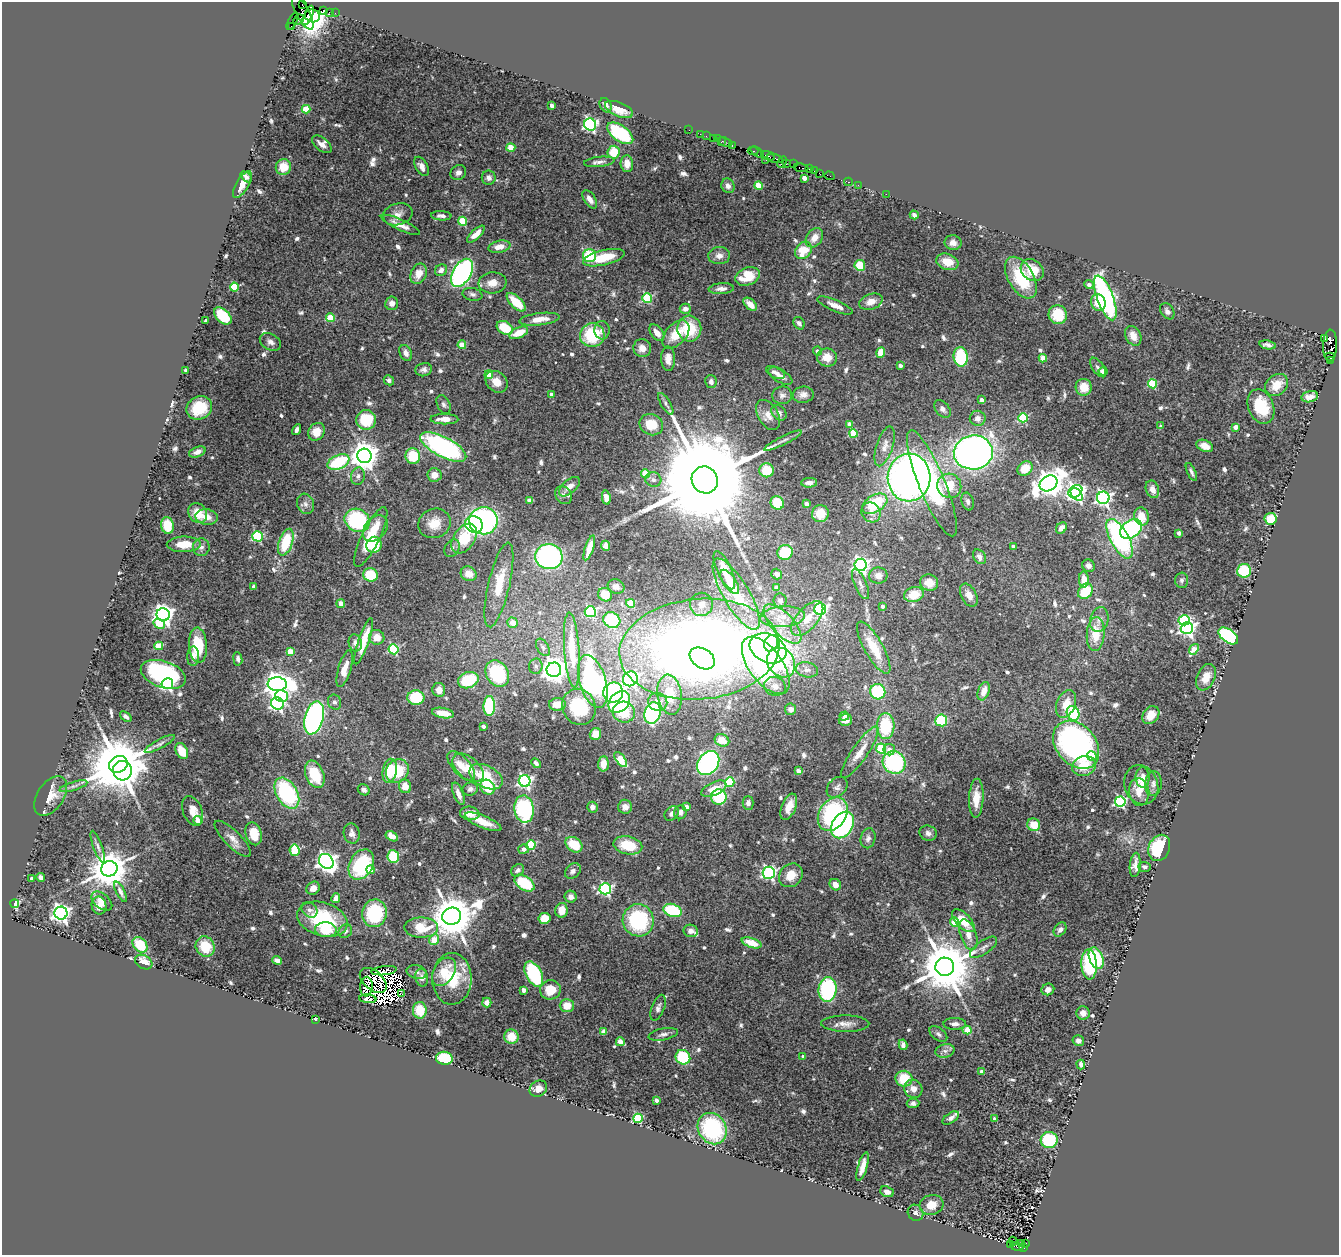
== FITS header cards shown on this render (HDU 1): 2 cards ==
NAXIS1  =                 1337
NAXIS2  =                 1253

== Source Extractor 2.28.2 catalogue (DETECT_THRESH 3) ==
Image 1337 x 1253 px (HDU 1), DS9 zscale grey, 1 PNG px = 1 image px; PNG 1341 x 1257 px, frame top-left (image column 1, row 1253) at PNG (2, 2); each listed source drawn as its Kron ellipse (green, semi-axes under 4 px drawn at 4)
Background 0.435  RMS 0.027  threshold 0.081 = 3 sigma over >= 5 px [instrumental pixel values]
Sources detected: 712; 7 with non-positive FLUX_AUTO (blend fragments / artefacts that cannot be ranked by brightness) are neither listed nor drawn; of the other 705, the 500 brightest by FLUX_AUTO listed and drawn (205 fainter detections omitted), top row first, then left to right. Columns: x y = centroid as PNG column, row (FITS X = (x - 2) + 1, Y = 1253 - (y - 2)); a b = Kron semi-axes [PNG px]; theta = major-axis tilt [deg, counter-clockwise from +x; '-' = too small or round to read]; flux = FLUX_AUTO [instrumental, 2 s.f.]
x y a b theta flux
302 5 3 2 - 74
324 10 4 3 - 47
329 12 3 3 - 13
303 13 19 6 -62 28
335 13 2 2 - 20
308 16 11 4 66 98
312 16 7 6 - 760
298 20 6 3 43 150
292 21 10 4 63 47
292 26 3 2 - 17
606 105 7 5 -60 11
552 106 4 4 - 13
306 109 4 4 - 65
619 109 15 7 -22 22
590 124 6 6 - 390
689 130 2 2 - 17
620 133 15 7 -36 150
700 134 2 2 - 10
706 136 2 2 - 17
713 138 2 2 - 27
717 139 2 2 - 19
722 141 3 2 - 24
725 142 7 2 -18 49
322 144 11 6 -39 10
732 146 3 2 - 19
511 147 4 4 - 44
753 151 5 2 - 33
614 152 6 6 - 46
757 152 7 4 -38 39
768 156 7 2 -18 120
775 158 8 3 -17 130
766 160 2 2 - 13
599 162 15 5 6 8.8
782 162 6 3 63 64
627 164 8 6 -86 16
786 164 3 3 - 31
793 164 2 2 - 24
422 166 10 6 -60 11
283 167 8 7 - 35
801 168 7 3 -7 34
809 169 2 2 - 12
815 171 3 2 - 43
458 172 8 7 - 7.8
819 173 3 2 - 16
829 176 5 2 - 34
246 177 7 4 -41 7.3
489 178 7 7 - 9.1
804 178 4 3 - 13
848 182 4 3 - 70
242 184 15 6 59 19
858 185 2 2 - 9
728 186 7 6 - 8.2
759 186 4 4 - 53
886 194 2 2 - 9.2
590 199 10 5 -56 12
398 214 15 11 14 15
914 215 5 4 - 7.1
441 216 10 4 -4 6.9
463 221 4 4 - 78
400 225 21 5 -25 17
476 234 11 4 43 17
814 238 10 7 53 18
953 243 8 7 - 11
499 247 11 6 12 18
803 250 9 7 48 47
590 256 6 6 - 100
719 256 11 8 3 12
604 258 21 7 14 58
947 262 11 8 -19 29
860 265 5 5 - 43
441 270 6 5 - 8.5
1032 270 12 10 -38 39
462 273 15 9 60 460
419 274 10 7 67 22
748 276 12 9 21 40
1021 278 23 12 -60 97
492 283 14 10 5 20
1089 285 4 4 - 9.3
234 287 4 4 - 83
721 289 12 5 4 9.4
472 294 10 6 -12 6
647 298 5 5 - 140
1105 298 24 8 -70 450
516 302 12 5 -44 54
871 302 12 7 20 18
1098 302 8 7 - 34
392 303 7 6 - 10
750 304 8 5 -42 17
835 305 19 5 -23 15
685 309 5 5 - 11
1167 311 9 6 -54 8
1058 315 9 9 - 57
223 316 10 6 -43 82
330 318 4 4 - 63
539 319 20 6 7 21
206 321 3 3 - 7.8
799 323 6 5 - 7.2
505 328 8 6 -30 53
689 329 13 12 - 72
602 330 9 7 -84 8.2
519 333 10 5 24 33
657 333 9 6 -53 15
592 335 12 12 - 95
676 335 17 10 47 38
1133 336 10 7 -61 18
1325 338 4 4 - 30
270 342 11 8 -29 9.2
462 345 4 4 - 37
1267 345 8 4 -11 6.6
1330 345 16 7 88 510
642 348 9 8 - 16
818 351 4 4 - 8.5
406 353 8 6 -63 9.5
881 353 5 4 - 50
827 357 10 9 - 24
961 357 9 7 -85 120
1330 357 5 3 - 49
1043 358 4 4 - 37
668 359 12 7 -88 14
1330 361 3 2 - 14
900 365 4 3 - 6.4
1098 367 11 5 -54 6.6
424 370 8 6 14 6.5
186 371 4 3 - 6.8
1103 371 4 4 - 19
775 372 10 5 -26 7.9
489 375 4 4 - 25
780 376 13 6 -30 9.9
389 380 5 5 - 5.5
496 382 12 9 -43 21
711 382 7 5 -78 6.1
1152 384 4 4 - 100
1277 385 12 10 41 30
1084 387 8 8 - 30
551 394 4 4 - 5.5
782 395 10 9 - 8.3
803 395 10 8 6 10
1310 397 8 5 15 11
982 400 3 3 - 9
444 404 10 6 -64 5.8
666 404 12 4 -58 5.4
1261 407 18 12 -68 67
199 408 13 11 32 52
942 409 10 6 -48 8.2
779 413 9 6 -47 8.1
768 415 16 10 -60 18
978 418 8 7 - 11
1023 418 5 4 - 110
444 419 14 5 0 17
366 420 10 9 - 69
849 424 4 4 - 20
651 425 12 10 -24 42
1161 426 4 4 - 5.9
1236 427 4 4 - 19
297 430 5 4 - 6.7
316 432 9 7 51 26
853 434 4 4 - 73
783 441 21 3 26 7.5
885 446 21 8 72 15
1205 446 8 5 -22 16
443 447 25 10 -28 310
197 452 8 5 21 7.8
973 452 19 17 7 1100
364 456 7 7 - 2800
413 456 8 7 - 55
338 462 12 7 24 120
1025 468 8 6 38 39
767 470 7 7 - 49
1191 472 9 3 -65 5.4
645 474 4 4 - 57
434 475 7 7 - 17
358 476 9 7 81 7.5
909 478 24 21 86 1000
653 480 8 7 - 7.5
705 480 14 13 - 78000
809 483 8 5 0 8
932 483 57 13 -68 220
1049 483 9 7 33 2600
949 486 12 12 - 35
569 487 13 6 41 13
1152 489 9 6 -70 15
1075 491 7 5 33 480
1077 494 7 5 -50 380
564 495 9 8 - 6.9
606 498 7 4 -79 16
1103 498 6 6 - 550
529 500 4 4 - 7.8
968 501 9 6 -74 6.1
777 503 7 6 - 48
305 504 10 8 -72 9
806 504 4 3 - 9.1
875 504 14 8 31 91
871 512 10 9 - 13
198 513 10 9 - 28
820 514 8 8 - 31
1141 516 9 7 -77 30
206 517 11 8 -8 17
1271 519 6 6 - 37
357 520 13 11 -31 160
483 521 14 13 - 470
434 523 16 14 22 35
474 524 9 8 - 180
167 525 8 6 -80 39
375 528 15 10 50 24
1061 528 6 5 - 10
1131 529 12 8 35 290
1179 533 4 4 - 5.7
258 536 5 5 - 160
371 537 33 9 64 66
464 539 16 10 55 90
1120 539 22 9 -62 260
286 542 14 6 71 82
184 544 17 7 1 31
374 545 8 7 - 66
606 546 5 4 - 7.2
201 547 8 8 - 7.9
1013 547 4 3 - 11
452 548 9 7 54 6.4
589 548 13 4 72 25
785 552 8 7 - 67
549 557 13 12 - 330
979 557 8 6 -56 8.7
860 565 6 6 - 640
1088 566 6 6 - 8.2
724 570 21 7 -66 39
1244 571 7 7 - 82
469 574 8 7 - 21
777 574 5 5 - 7
370 575 7 6 - 55
878 576 9 8 - 13
1084 579 8 5 -87 25
1182 580 7 6 - 5.4
730 582 14 6 -55 25
929 583 9 8 - 24
861 584 16 6 -67 9.4
499 585 43 10 77 53
254 586 4 3 - 7.5
616 586 8 7 - 11
776 588 4 4 - 7.9
1085 591 8 6 52 52
736 594 40 13 -59 110
914 594 10 7 15 41
605 595 7 6 - 37
969 595 12 7 -63 16
780 601 7 6 - 7.2
631 603 4 4 - 50
341 604 4 4 - 23
701 604 11 11 - 19
882 606 3 3 - 6.6
820 609 6 6 - 330
590 612 5 5 - 200
163 615 6 6 - 1200
782 617 22 10 4 32
807 619 21 10 49 32
1099 619 12 9 75 12
612 620 9 7 -27 98
1184 620 6 5 - 130
513 623 5 5 - 21
159 624 6 4 -32 52
783 624 25 11 -47 42
1187 628 6 5 - 620
1096 634 17 9 85 42
1228 636 11 6 -36 240
377 637 8 7 - 17
364 641 24 5 71 39
355 643 8 6 -79 8.7
771 643 8 6 67 170
198 645 17 9 -86 66
159 646 4 4 - 55
543 647 9 6 -60 5.7
768 648 19 14 -25 530
874 648 29 9 -61 51
394 649 5 5 - 150
699 649 80 50 5 2500
1194 649 6 4 51 43
572 650 37 7 -86 79
290 652 4 4 - 36
193 656 10 6 88 12
702 658 14 9 -33 230
238 659 7 4 -83 6.6
781 662 16 13 -54 280
766 665 33 16 -54 590
536 666 8 7 - 5.8
345 669 19 6 74 21
554 670 7 7 - 2000
807 670 11 7 -12 9.3
163 674 23 13 -18 260
497 674 14 11 -61 150
1206 677 14 9 65 26
630 679 7 7 - 460
468 680 10 8 19 99
593 682 27 13 -74 450
167 684 6 5 - 420
277 684 9 7 -2 2000
775 686 11 9 -20 12
439 690 7 6 - 15
984 691 9 5 70 17
878 692 8 7 - 110
613 693 10 9 - 270
670 695 20 12 -81 56
282 696 6 6 - 96
416 697 8 7 - 78
335 702 7 6 - 5.7
619 702 12 9 45 150
658 702 10 9 - 18
277 703 6 6 - 440
557 704 8 6 3 27
1066 704 14 9 68 28
489 706 10 6 88 120
579 707 18 16 -64 110
791 709 5 5 - 6.5
624 712 11 10 - 55
443 713 11 5 -10 22
652 713 11 8 73 230
1073 713 7 6 - 130
1151 715 10 7 50 23
126 716 6 4 -39 5.8
844 716 5 4 - 6.6
314 718 17 9 75 460
845 720 7 5 16 16
941 720 6 6 - 100
483 726 4 3 - 7.1
885 726 13 9 88 100
595 734 6 5 - 20
722 740 7 6 - 23
160 744 17 4 28 7.5
1076 745 27 19 -49 490
881 749 5 5 - 80
889 750 6 5 - 9.5
182 751 8 5 -63 31
860 752 31 8 55 32
1091 756 5 4 - 78
621 759 9 4 -55 54
894 762 12 11 - 200
536 763 6 4 -45 5.7
708 763 13 10 55 370
118 764 9 8 - 15000
603 764 8 5 88 21
461 766 18 8 -48 29
1084 766 12 10 15 37
468 768 18 10 -40 31
122 771 10 9 - 2000
390 771 12 7 79 40
397 771 12 10 54 68
798 771 4 4 - 14
315 774 14 9 -68 70
486 777 18 11 -28 72
1143 777 10 7 -89 11
525 781 6 6 - 450
730 782 4 4 - 110
1153 784 12 8 84 9.3
1141 785 20 16 -69 36
74 786 14 3 16 6.4
405 786 7 6 - 21
487 787 8 7 - 66
837 787 12 8 44 8
470 789 7 6 - 6
714 789 13 6 25 29
364 790 6 5 - 5.9
1139 792 13 10 -83 18
287 793 17 10 -59 180
458 794 12 5 -68 12
51 796 22 13 57 26
719 797 8 7 - 100
976 798 20 7 88 29
1120 802 5 5 - 260
748 803 7 5 -90 7.4
592 807 5 5 - 8.3
625 807 7 7 - 13
686 807 4 4 - 18
789 807 14 7 67 27
524 809 14 9 -81 180
193 811 16 9 -68 22
680 812 7 6 - 8.1
470 813 10 6 -7 20
672 813 8 6 46 8.4
833 814 18 13 57 190
198 820 4 4 - 19
483 822 19 6 -22 27
842 825 14 10 56 310
1034 825 6 6 - 29
352 833 10 8 -77 11
928 833 9 7 -23 7.4
254 834 12 8 -74 34
392 836 7 4 -30 16
868 838 10 7 78 7.9
233 839 24 8 -45 16
531 845 5 4 - 120
574 845 9 7 -39 45
628 845 14 9 -12 54
98 847 17 4 -70 7.6
1159 848 13 10 66 91
523 849 5 4 - 9.8
295 850 6 5 - 70
393 857 6 5 - 87
326 861 8 7 - 1000
361 864 16 11 62 130
1135 865 12 5 85 11
1145 867 6 5 - 5.3
109 869 8 7 - 5700
370 870 4 4 - 24
518 870 7 5 40 6.4
573 871 9 6 44 7.5
769 873 6 6 - 370
791 875 13 11 45 28
41 877 4 4 - 9
32 878 3 3 - 6.3
524 883 11 7 -32 80
835 885 6 5 - 15
313 888 7 6 - 13
605 889 6 5 - 300
120 892 11 4 -64 5.5
571 897 6 6 - 9.2
336 898 5 4 - 11
102 901 12 7 -39 12
15 904 4 4 - 140
99 906 9 7 -80 14
310 910 8 7 - 6.9
561 910 7 6 - 25
673 910 9 6 -20 110
61 913 6 6 - 950
375 913 14 12 78 120
452 916 9 8 - 8200
544 918 6 5 - 31
322 919 26 16 -17 130
638 920 16 15 - 160
963 921 14 7 -46 43
954 922 4 4 - 51
421 927 17 10 0 50
1060 929 8 5 55 7.8
326 930 11 7 -3 41
345 931 7 6 - 6.1
691 931 7 6 - 9
968 935 16 8 -70 20
434 940 5 4 - 32
752 943 10 5 -18 28
140 945 9 6 -49 63
205 946 10 9 - 44
983 947 16 6 36 9.7
1096 958 11 6 -69 78
277 960 5 4 - 7.8
144 962 9 6 -31 28
1089 964 15 7 -87 130
945 967 9 9 - 13000
384 971 13 4 6 5.4
417 972 10 6 -12 6.1
444 972 15 10 58 34
534 974 14 8 -62 120
422 978 9 6 -78 7.7
452 979 26 19 90 78
373 980 16 9 -41 7.7
366 987 10 6 86 5.3
828 989 12 9 84 180
1048 989 6 5 - 11
524 990 4 4 - 17
550 990 10 9 - 38
402 994 3 3 - 10
368 999 9 4 -6 10
487 1003 5 4 - 6.6
567 1005 7 6 - 27
658 1008 14 6 69 8
420 1010 8 7 - 43
1083 1013 7 6 - 11
315 1019 4 3 - 6.6
845 1024 24 8 0 17
955 1024 11 6 0 9.1
967 1030 4 4 - 35
604 1032 4 4 - 23
663 1034 15 6 11 8.5
938 1034 10 6 -37 5.8
511 1037 7 7 - 28
1078 1041 6 5 - 7.2
620 1042 4 4 - 33
903 1045 5 4 - 7.4
945 1051 9 6 13 7.8
803 1056 3 3 - 5.6
683 1057 7 7 - 98
444 1058 8 6 -7 91
1081 1064 5 4 - 7
981 1071 4 3 - 9.8
904 1079 8 8 - 57
538 1089 9 7 35 11
913 1089 9 8 - 15
656 1100 4 3 - 9.6
913 1103 6 5 - 6.5
638 1118 5 4 - 140
951 1118 9 5 34 7.5
995 1119 4 3 - 8.8
712 1129 16 14 -58 210
1049 1140 8 8 - 100
863 1167 15 4 74 16
887 1192 7 5 -22 12
931 1205 12 10 15 26
915 1213 8 7 - 5.8
1013 1241 5 3 - 28
1022 1243 4 4 - 270
1025 1243 3 2 - 81
1011 1245 3 2 - 52
1017 1247 7 3 -10 120
1023 1248 3 3 - 270
At the frame edge (FLAGS 8, measured only in part): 1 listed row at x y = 302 5
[205 fainter detections neither listed nor drawn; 7 non-positive-flux detections neither listed nor drawn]